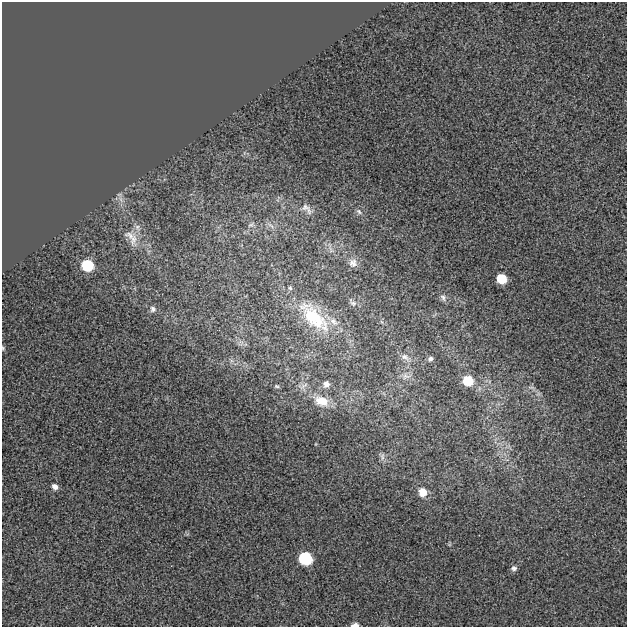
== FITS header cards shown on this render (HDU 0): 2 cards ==
NAXIS1  =                  625
NAXIS2  =                  625

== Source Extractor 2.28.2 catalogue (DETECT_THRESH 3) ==
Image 625 x 625 px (HDU 0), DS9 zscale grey, 1 PNG px = 1 image px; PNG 629 x 629 px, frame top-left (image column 1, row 625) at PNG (2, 2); no overlay
Background 0.006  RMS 0.037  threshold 0.112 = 3 sigma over >= 5 px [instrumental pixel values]
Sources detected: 31; all 31 listed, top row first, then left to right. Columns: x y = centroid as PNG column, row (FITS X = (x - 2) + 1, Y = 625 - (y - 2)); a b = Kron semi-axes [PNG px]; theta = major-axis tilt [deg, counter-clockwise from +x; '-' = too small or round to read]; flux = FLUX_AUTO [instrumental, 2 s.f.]
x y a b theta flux
307 209 18 8 -44 14
359 211 8 5 -50 6.2
251 225 9 4 21 4.8
271 226 9 3 -45 5.4
137 228 11 7 -66 14
132 238 28 14 -58 48
353 263 11 10 - 15
87 265 7 7 - 160
501 279 7 7 - 88
290 288 6 5 - 4.8
443 298 10 7 -64 9
353 303 10 7 -26 8.6
153 309 9 8 - 8.9
314 317 58 23 -46 190
334 322 16 9 -44 25
3 348 6 5 - 3.6
405 357 13 8 -28 13
430 358 6 6 - 6.5
406 376 13 8 -3 14
468 381 8 7 - 90
326 384 9 8 - 13
277 386 6 4 -21 3.6
304 386 15 4 32 9
531 387 10 3 -10 4.3
322 401 18 11 -21 43
382 457 11 5 90 7.2
55 487 7 6 - 12
423 492 8 8 - 34
305 558 8 7 - 270
514 568 8 7 - 7.5
355 625 7 4 4 14
At the frame edge (FLAGS 8, measured only in part): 2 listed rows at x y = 3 348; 355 625